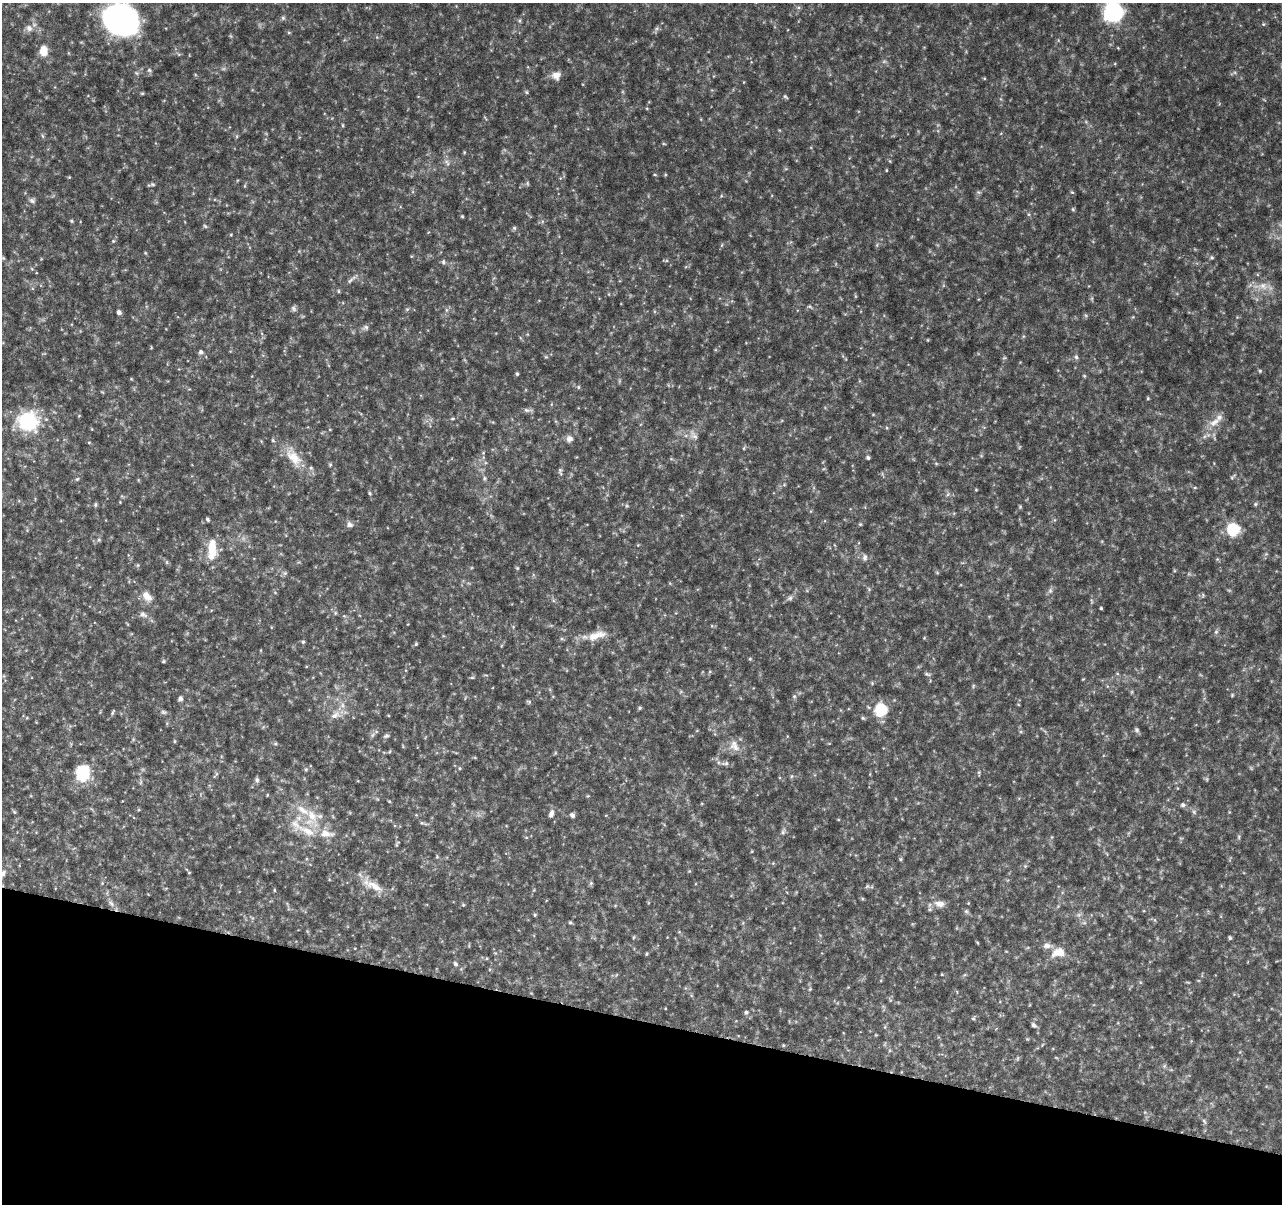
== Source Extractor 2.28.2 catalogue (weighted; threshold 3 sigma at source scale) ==
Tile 15 of 4 x 4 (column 3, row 4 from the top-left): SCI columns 2563-3842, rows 228-1429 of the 5138 x 5324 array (HDU 1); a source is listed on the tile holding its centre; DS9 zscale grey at full resolution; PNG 1284 x 1206 px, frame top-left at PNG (2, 3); no overlay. Shown black and unused: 15% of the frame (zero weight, under 4 of 8 exposures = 1% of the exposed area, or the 3 px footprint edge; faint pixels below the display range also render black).
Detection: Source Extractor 2.28.2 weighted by HDU 2 'WHT'; one run over the whole footprint, this tile lists its part. Background 0.0619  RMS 0.0032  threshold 0.0132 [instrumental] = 3 sigma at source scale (4.09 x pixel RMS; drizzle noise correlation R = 1.36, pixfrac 0.8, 0.0396/0.0396 arcsec/px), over >= 5 px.
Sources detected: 216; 6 too faint to see at this stretch — not listed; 7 inside a brighter listed object's ellipse — not listed separately; the other 203 listed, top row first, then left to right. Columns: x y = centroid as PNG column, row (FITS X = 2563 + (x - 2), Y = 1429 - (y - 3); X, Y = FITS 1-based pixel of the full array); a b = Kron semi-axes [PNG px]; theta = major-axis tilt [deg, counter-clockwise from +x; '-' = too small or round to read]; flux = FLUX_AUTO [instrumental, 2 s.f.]
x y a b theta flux
798 7 6 4 -18 0.5
1113 12 11 11 - 63
283 18 6 6 - 0.6
121 19 30 25 -34 94
519 20 7 5 89 0.52
1263 24 5 5 - 0.38
29 28 11 9 -51 1.8
656 29 7 5 46 0.67
289 32 6 4 0 0.34
43 51 12 9 -86 4.2
149 70 6 6 - 0.59
556 75 12 10 20 2.3
744 82 4 3 - 0.19
526 92 5 5 - 0.4
142 93 6 4 0 0.34
785 97 8 4 -41 0.48
343 125 6 4 -89 0.32
43 136 6 4 -87 0.47
237 136 6 4 72 0.37
664 144 5 3 - 0.29
464 152 5 4 - 0.29
447 163 12 6 -53 1.2
886 170 3 3 - 0.27
655 175 5 3 - 0.29
69 177 4 4 - 0.27
527 183 8 4 83 0.44
151 185 11 4 15 0.59
978 192 6 5 - 0.54
1072 192 5 4 - 0.39
32 200 9 7 -16 0.98
1073 209 6 4 -45 0.4
462 216 4 4 - 0.33
71 221 5 4 - 0.37
205 226 7 4 -44 0.46
514 228 5 5 - 0.53
231 234 5 3 - 0.28
113 241 5 5 - 0.39
145 253 5 3 - 0.31
3 258 5 4 - 0.37
1212 258 6 5 - 0.5
443 262 7 5 -81 0.67
351 279 16 5 41 1.2
1263 286 18 10 -1 3.9
338 291 6 4 -90 0.36
855 296 6 3 -72 0.32
1092 298 6 4 72 0.46
809 307 8 4 -9 0.54
294 308 8 6 -64 0.78
407 309 6 4 42 0.42
446 310 7 4 -90 0.61
119 312 5 4 - 1
365 327 10 7 19 0.92
151 347 5 3 - 0.24
201 352 6 5 - 0.81
546 357 5 5 - 0.39
1076 357 7 5 -85 0.69
1260 371 5 5 - 0.4
517 374 4 3 - 0.49
578 387 5 5 - 0.44
1148 398 4 4 - 0.33
528 410 16 5 -5 0.99
79 416 5 3 - 0.22
452 419 7 3 19 0.42
27 421 13 12 - 38
1214 422 19 10 33 3.4
887 428 5 4 - 0.32
330 429 4 3 - 0.22
693 435 16 9 -52 1.9
1205 436 7 4 70 0.58
569 439 9 8 - 1.6
89 442 5 3 - 0.27
744 448 6 4 88 0.38
483 453 5 4 - 0.37
293 457 33 15 -56 7.6
868 458 4 4 - 0.61
936 463 6 4 -2 0.35
330 465 5 4 - 0.41
560 470 8 6 63 0.71
1232 477 6 4 19 0.43
484 478 7 5 88 0.6
77 479 6 4 44 0.43
784 485 6 4 19 0.4
1195 488 5 3 - 0.32
976 490 5 3 - 0.25
370 493 5 4 - 0.42
948 494 7 4 71 0.55
120 502 4 3 - 0.22
95 504 6 5 - 0.48
1255 504 6 5 - 0.48
627 506 5 5 - 0.41
1020 507 5 5 - 0.36
207 519 5 4 - 0.53
1054 520 6 4 71 0.36
349 524 7 7 - 1.4
860 524 5 4 - 0.4
1233 529 9 9 - 16
99 539 6 5 - 0.53
638 545 4 4 - 0.25
212 550 29 11 87 7.4
865 557 10 7 83 1.1
1217 559 5 5 - 0.35
138 565 5 5 - 0.43
517 568 5 4 - 0.33
285 573 6 6 - 0.61
937 573 5 4 - 0.34
869 589 6 4 -50 0.41
1050 591 8 6 70 0.84
1203 595 6 4 90 0.42
147 596 15 10 -52 3.2
790 598 9 6 44 0.94
1091 601 8 3 -71 0.42
1101 608 3 3 - 0.39
335 613 6 3 72 0.37
143 614 10 7 -21 1.4
344 616 6 4 -17 0.4
1216 632 6 5 - 0.61
596 635 30 11 17 4.9
924 638 5 3 - 0.25
562 639 6 4 -1 0.46
303 642 5 4 - 0.5
416 644 5 4 - 0.41
261 650 5 3 - 0.23
750 659 5 5 - 0.36
163 661 5 4 - 0.36
710 672 5 3 - 0.31
927 674 9 4 -13 0.54
472 677 6 4 0 0.39
1083 679 4 3 - 0.24
973 686 6 4 72 0.39
1232 695 4 4 - 0.34
794 696 5 5 - 0.5
180 699 5 5 - 1
529 702 7 5 -18 0.46
640 708 6 4 22 0.42
881 710 9 8 - 17
113 712 10 4 60 0.5
163 712 8 5 -16 0.67
335 715 16 9 27 2.5
863 718 6 4 -16 0.48
1137 730 7 5 -59 0.68
372 735 7 4 70 0.64
386 736 8 5 26 0.64
174 741 5 3 - 0.3
275 743 5 5 - 0.47
735 747 19 8 -27 2.9
555 753 6 3 72 0.32
725 763 13 6 6 1.2
460 768 5 4 - 0.35
306 769 6 4 -70 0.44
83 773 14 13 - 16
216 775 13 3 52 0.61
791 776 6 4 88 0.43
1207 779 6 4 -71 0.42
257 780 7 6 - 0.7
389 801 5 3 - 0.3
1183 805 7 5 3 0.79
138 810 5 3 - 0.28
14 812 6 5 - 0.42
1194 812 7 5 -46 0.67
551 814 10 6 72 1.3
572 815 6 5 - 0.93
312 816 34 12 -64 8
423 823 11 4 -11 0.64
307 831 31 11 -27 7.6
783 831 9 5 71 0.86
1239 837 7 4 -89 0.47
397 844 10 4 63 0.49
752 851 5 3 - 0.25
437 857 5 4 - 0.4
900 859 5 5 - 0.4
1025 866 5 5 - 0.39
689 871 5 4 - 0.3
189 873 5 3 - 0.25
3 874 13 8 50 1.9
591 883 6 5 - 0.52
374 886 34 11 -34 5.5
867 886 6 5 - 0.51
274 890 5 3 - 0.3
111 903 9 6 -61 1.2
968 903 4 4 - 0.28
940 904 14 9 -9 2.5
463 905 5 4 - 0.35
966 911 6 5 - 0.55
535 915 5 4 - 0.35
1079 915 7 4 1 0.68
570 922 5 4 - 0.43
1084 923 6 4 17 0.53
634 937 5 3 - 0.31
1230 938 5 4 - 0.49
977 943 5 3 - 0.29
1058 952 19 12 14 4.7
646 954 5 3 - 0.3
455 964 6 5 - 0.81
942 974 4 3 - 0.27
810 989 5 4 - 0.35
746 1012 6 6 - 0.73
973 1018 6 5 - 0.45
1034 1025 7 5 -48 0.95
876 1035 5 3 - 0.25
783 1045 5 3 - 0.25
1018 1058 6 4 71 0.42
1164 1066 6 4 72 0.45
1204 1121 8 4 -55 0.56
Isophote crosses this tile's border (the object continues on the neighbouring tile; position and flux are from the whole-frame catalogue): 3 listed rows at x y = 1113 12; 121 19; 3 874